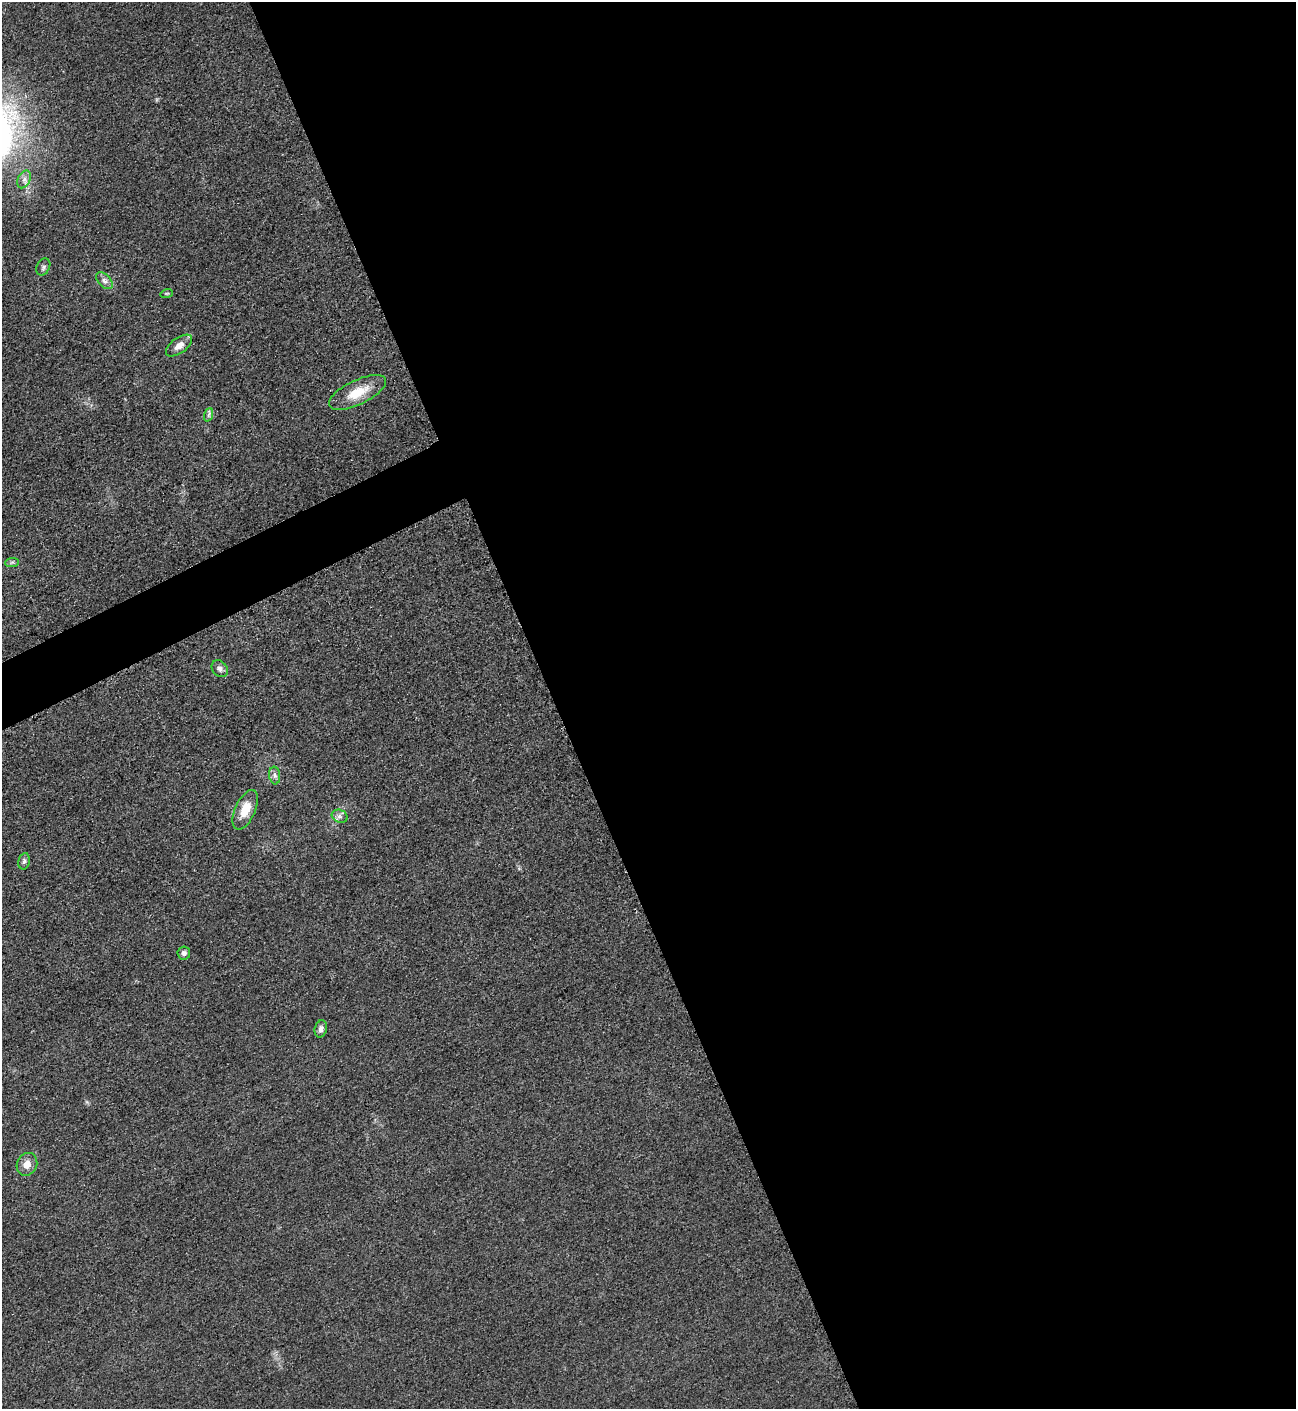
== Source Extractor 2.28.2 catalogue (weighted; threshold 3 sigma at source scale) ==
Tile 8 of 4 x 4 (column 4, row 2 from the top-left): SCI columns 4181-5474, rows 2826-4232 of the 5640 x 5648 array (HDU 1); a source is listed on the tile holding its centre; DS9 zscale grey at full resolution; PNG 1298 x 1411 px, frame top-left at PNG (2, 2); each listed source drawn as its Kron ellipse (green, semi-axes under 4 px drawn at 4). Shown black and unused: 59% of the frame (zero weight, under 3 of 5 exposures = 1% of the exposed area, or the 3 px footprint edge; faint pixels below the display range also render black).
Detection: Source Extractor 2.28.2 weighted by HDU 2 'WHT'; one run over the whole footprint, this tile lists its part. Background 0.0192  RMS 0.0051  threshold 0.0228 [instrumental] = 3 sigma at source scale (4.5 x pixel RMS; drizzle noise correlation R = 1.50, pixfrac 1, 0.05/0.05 arcsec/px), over >= 5 px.
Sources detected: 16; all 16 listed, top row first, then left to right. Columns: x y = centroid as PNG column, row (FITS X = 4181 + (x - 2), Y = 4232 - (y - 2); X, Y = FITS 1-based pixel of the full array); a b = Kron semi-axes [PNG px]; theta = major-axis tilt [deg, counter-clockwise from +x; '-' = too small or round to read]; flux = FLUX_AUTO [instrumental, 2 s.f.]
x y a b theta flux
24 179 9 6 64 2.3
43 267 9 6 62 1.4
104 281 10 6 -46 2.1
167 293 6 4 18 0.62
179 346 15 7 35 4.3
357 392 31 12 26 12
208 415 7 4 70 1.1
12 562 7 4 2 1
220 669 9 7 -49 1.9
275 775 9 5 -83 1.6
245 810 21 10 65 10
340 816 8 6 -22 1.8
24 861 8 5 78 1.4
184 953 6 6 - 1.8
321 1029 8 6 77 2.3
27 1164 12 10 63 4.6